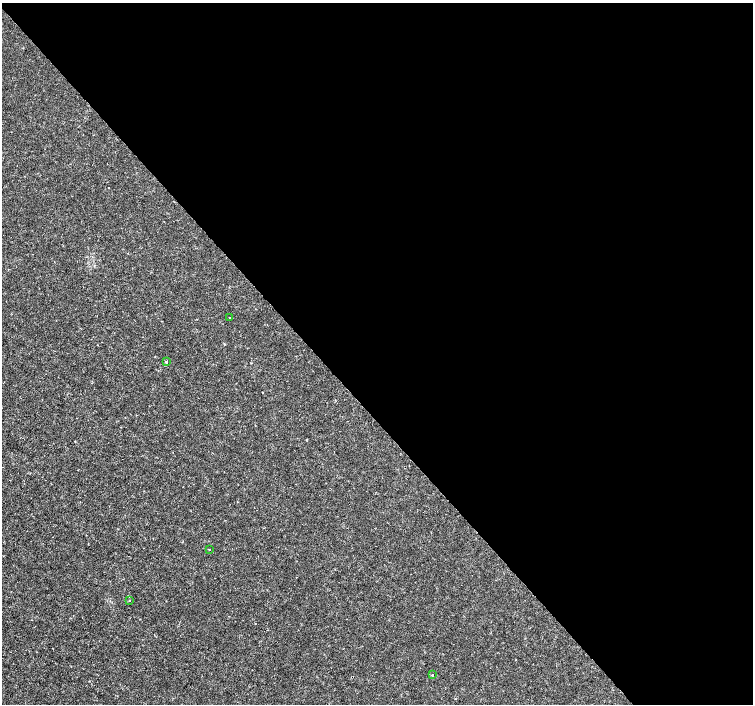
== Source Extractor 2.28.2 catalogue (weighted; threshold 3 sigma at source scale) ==
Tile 8 of 4 x 4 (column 4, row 2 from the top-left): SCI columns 4510-6010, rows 3020-4423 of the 6011 x 5972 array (HDU 1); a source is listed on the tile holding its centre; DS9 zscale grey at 2 x 2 block average (1 PNG px = mean of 2 x 2 image px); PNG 755 x 706 px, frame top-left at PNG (2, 3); each listed source drawn as its Kron ellipse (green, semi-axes under 4 px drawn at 4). Shown black and unused: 58% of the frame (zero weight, under 3 of 4 exposures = <1% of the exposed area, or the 3 px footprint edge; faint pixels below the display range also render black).
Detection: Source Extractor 2.28.2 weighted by HDU 2 'WHT'; one run over the whole footprint, this tile lists its part. Background -4.75e-05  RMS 0.0012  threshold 0.00545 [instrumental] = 3 sigma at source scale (4.5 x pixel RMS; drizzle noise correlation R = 1.50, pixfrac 1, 0.0396/0.0396 arcsec/px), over >= 5 px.
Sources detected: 5; all 5 listed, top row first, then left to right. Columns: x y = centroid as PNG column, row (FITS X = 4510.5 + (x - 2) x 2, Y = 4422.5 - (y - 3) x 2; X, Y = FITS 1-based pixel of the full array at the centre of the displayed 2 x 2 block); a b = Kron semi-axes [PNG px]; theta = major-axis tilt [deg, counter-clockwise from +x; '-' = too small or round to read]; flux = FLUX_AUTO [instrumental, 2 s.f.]
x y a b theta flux
229 318 2 2 - 0.16
166 362 2 2 - 0.42
209 550 2 2 - 0.21
129 600 2 2 - 0.36
432 675 2 2 - 0.27